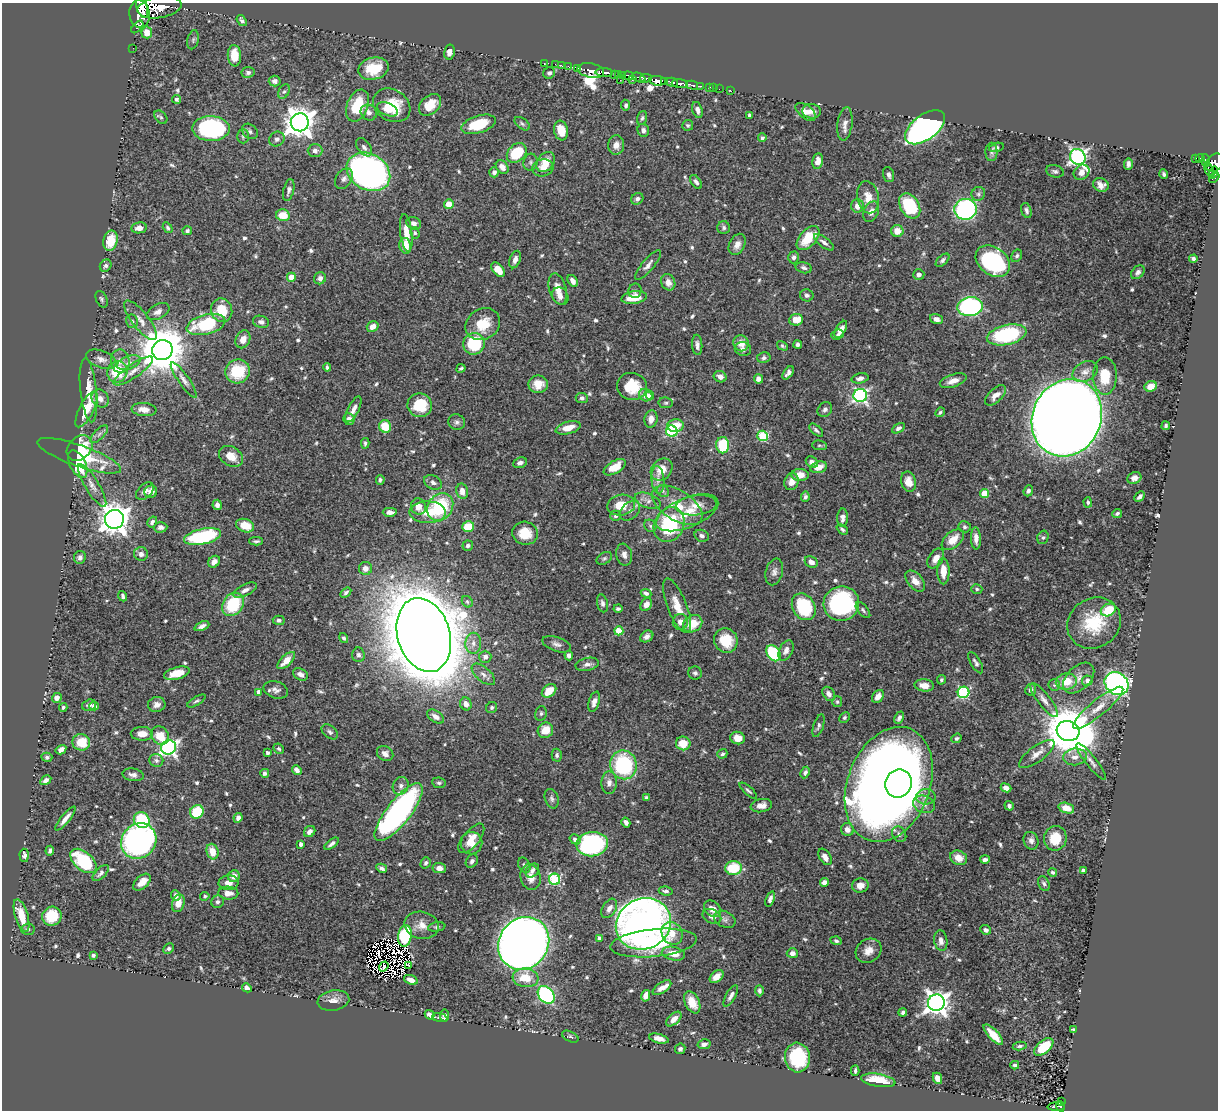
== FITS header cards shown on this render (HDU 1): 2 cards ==
NAXIS1  =                 1216
NAXIS2  =                 1108

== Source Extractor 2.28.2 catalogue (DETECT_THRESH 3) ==
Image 1216 x 1108 px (HDU 1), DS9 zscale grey, 1 PNG px = 1 image px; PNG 1220 x 1112 px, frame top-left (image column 1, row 1108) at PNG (2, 3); each listed source drawn as its Kron ellipse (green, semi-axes under 4 px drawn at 4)
Background 0.47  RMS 0.013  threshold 0.0388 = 3 sigma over >= 5 px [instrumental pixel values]
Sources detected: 667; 8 with non-positive FLUX_AUTO (blend fragments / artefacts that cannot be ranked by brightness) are neither listed nor drawn; of the other 659, the 500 brightest by FLUX_AUTO listed and drawn (159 fainter detections omitted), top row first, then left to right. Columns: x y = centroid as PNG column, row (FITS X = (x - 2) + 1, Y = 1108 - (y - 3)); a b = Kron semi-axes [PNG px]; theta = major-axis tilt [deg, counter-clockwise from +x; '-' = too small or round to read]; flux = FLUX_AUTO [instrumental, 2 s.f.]
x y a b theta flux
142 7 11 5 -72 1600
159 7 22 10 9 2800
140 14 14 10 -81 2100
242 20 6 3 -52 2.1
137 27 7 3 47 38
147 32 6 5 - 6.6
193 40 10 5 75 2.1
133 48 2 2 - 5.4
449 52 7 5 79 4.7
234 56 11 6 -86 17
544 63 2 2 - 11
555 64 2 2 - 4.5
562 66 3 2 - 12
568 66 3 2 - 11
578 68 4 3 - 24
373 69 15 11 13 26
591 71 13 7 -12 840
248 72 6 5 - 2.7
604 72 9 3 -3 650
549 73 6 5 - 2.2
615 74 4 3 - 61
618 74 4 2 - 67
622 75 4 3 - 78
629 76 5 3 - 510
639 78 7 4 -24 280
646 78 6 4 5 130
620 80 3 2 - 34
632 80 3 2 - 34
275 81 6 5 - 3.9
658 81 8 4 -4 1100
665 82 3 2 - 30
672 82 6 3 -15 230
680 84 8 4 -5 640
692 85 6 3 -14 150
700 86 3 2 - 44
710 87 3 3 - 39
714 88 2 2 - 6.6
719 89 2 2 - 9.5
284 91 8 5 60 2.2
731 91 3 2 - 8.4
176 99 4 4 - 2.3
392 105 20 15 -32 30
430 105 13 9 42 14
626 105 5 4 - 2
357 106 17 10 68 31
388 109 11 6 -21 7.9
697 110 8 5 -74 4.3
811 111 9 7 -6 5.5
369 112 8 7 - 4.5
806 112 12 6 -38 6.6
750 115 4 3 - 2.2
161 117 7 5 -48 1.7
642 118 7 4 74 1.8
300 122 9 9 - 1300
479 124 17 8 17 31
522 124 9 5 -38 1.9
845 124 16 7 82 5.7
688 125 5 5 - 1.6
925 127 23 12 36 400
211 128 19 12 -1 130
561 130 10 7 -79 14
643 130 6 5 - 3.5
250 131 9 6 -42 3.1
243 136 7 6 - 1.8
762 138 4 4 - 1.8
277 139 8 7 - 3.3
616 145 9 8 - 6.7
364 147 10 6 -52 3.5
996 147 7 3 14 1.8
315 151 7 6 - 3.6
991 152 9 6 -90 2.5
517 153 11 8 44 37
1078 157 8 7 - 320
1195 158 3 2 - 13
1200 158 4 3 - 130
818 161 8 5 79 6.1
1206 161 6 3 -84 140
531 162 8 7 - 2.6
546 162 11 8 53 14
1214 163 10 7 53 440
1128 164 6 4 87 2.7
502 167 7 5 -47 5.7
543 168 10 8 12 5.9
1209 170 7 3 -62 110
1055 171 9 6 -15 2.4
368 172 23 18 -30 500
494 172 5 5 - 3.8
1081 172 8 7 - 6.8
1213 173 6 3 72 68
1164 174 5 3 - 1.7
889 175 8 5 -73 3.1
1214 178 6 3 43 39
344 179 11 7 55 4.1
696 182 8 5 -52 2.3
1101 185 8 6 -24 5.4
289 190 11 5 77 3.1
978 194 7 6 - 2.2
868 197 16 11 -78 11
637 199 6 5 - 2.8
449 204 5 4 - 13
857 206 7 6 - 6.5
910 206 13 9 -59 52
966 209 11 10 - 180
1026 210 7 5 -72 2.6
871 212 11 7 66 5.9
283 215 7 6 - 16
414 223 7 6 - 3.8
139 228 8 5 10 5.7
168 228 6 4 -56 1.9
724 228 6 6 - 2.1
187 231 5 4 - 2.4
897 231 6 6 - 10
406 233 19 6 -83 13
415 233 6 4 -74 1.6
808 238 14 8 49 27
110 241 10 7 78 20
824 242 12 5 -36 3.5
737 244 11 7 63 6.1
405 246 8 5 -77 11
1017 256 6 5 - 1.9
794 257 6 5 - 2.6
515 259 9 5 71 4.5
1193 259 4 3 - 2.3
943 260 8 4 43 2.1
993 261 19 13 -36 120
648 265 18 6 50 4.6
106 266 6 5 - 2.5
804 268 8 5 -13 2.6
498 270 8 5 -50 14
1138 272 8 5 44 2.9
919 274 5 5 - 3.6
291 277 4 4 - 13
320 278 6 6 - 3.4
573 281 6 4 -59 4.7
668 282 8 7 - 5.7
558 289 16 8 -74 9.3
635 291 7 6 - 2.4
807 295 7 6 - 2.6
560 296 9 7 -54 5.1
634 297 13 6 8 18
102 299 9 5 -65 1.9
970 307 13 9 7 150
222 310 12 10 -68 23
158 312 12 7 27 5.5
936 319 7 4 -17 4.2
140 320 24 8 -52 8.6
796 320 7 5 5 12
132 321 7 6 - 2.1
261 322 8 6 -16 3.2
206 324 20 9 14 58
483 324 18 15 32 24
373 327 6 5 - 6.5
841 329 9 5 60 5.7
838 335 6 5 - 2.1
1007 335 20 10 13 90
243 339 9 7 65 7.2
741 343 8 7 - 8.7
474 344 11 10 - 48
798 344 4 4 - 2.6
697 345 10 5 -86 3.6
782 346 6 4 -30 1.6
743 349 8 7 - 2.9
162 350 10 10 - 4200
764 358 7 5 12 2.5
101 359 16 8 -20 5.9
120 361 12 9 -83 6
129 363 12 6 19 5
327 367 4 3 - 1.8
461 368 5 3 - 1.6
133 371 23 6 35 9.9
238 371 12 11 - 36
117 372 11 10 - 38
1085 372 13 9 28 6.6
788 373 8 4 54 3.5
1105 376 18 12 -89 22
720 377 6 5 - 4.8
860 378 8 5 13 3.6
758 379 4 4 - 4.2
184 380 21 5 -55 5.1
953 381 14 6 18 6.9
538 384 9 9 - 12
632 386 15 13 -13 29
1151 386 6 5 - 9.4
88 390 32 8 -84 15
646 395 7 6 - 8.6
860 395 6 6 - 210
995 395 13 6 44 7
650 396 4 4 - 4.4
582 398 6 5 - 2.2
100 399 9 8 - 5.5
666 403 7 5 -11 1.8
420 405 12 12 - 31
87 409 20 7 63 19
144 409 12 6 -5 8.1
353 409 14 5 63 5.7
825 410 8 6 48 2.7
940 412 5 4 - 1.7
1067 418 39 34 65 3500
349 419 6 5 - 4.2
651 419 9 6 81 5.9
457 422 8 7 - 2.9
385 426 6 6 - 21
675 426 8 6 6 14
1166 426 4 3 - 1.7
568 428 13 6 15 11
898 428 7 4 30 2.3
816 430 8 4 -43 2.1
672 431 6 5 - 98
99 434 11 5 45 3.1
763 436 5 5 - 58
365 443 5 3 - 1.9
723 445 8 6 -88 49
819 445 7 5 -5 1.7
80 448 14 11 42 34
79 456 44 10 -19 41
231 456 13 9 -32 10
812 462 6 5 - 4
520 463 7 5 23 3
78 464 15 8 -64 30
615 467 12 6 30 17
818 467 8 5 14 9.3
662 469 12 9 47 13
800 475 8 6 -4 9.3
1134 478 7 6 - 4.4
380 480 5 4 - 1.9
658 480 14 6 -85 5.5
433 482 9 6 -29 3.7
791 482 8 7 - 6.7
908 482 10 7 -75 8.6
92 485 25 7 -59 7.6
145 491 10 6 44 4.3
462 491 7 6 - 7.2
663 491 6 5 - 2
1028 491 5 4 - 2.5
151 492 6 6 - 7
984 493 4 4 - 25
805 497 5 4 - 2.1
1140 497 6 3 45 3
648 501 13 7 -20 5
1088 502 5 4 - 2
217 505 5 4 - 3.4
621 505 14 10 9 18
677 505 28 15 -32 23
696 505 20 10 6 9.4
418 507 8 7 - 7.6
440 507 14 12 54 56
630 511 11 8 42 4.7
390 512 7 4 -1 4.6
428 512 18 11 -1 16
687 513 33 14 22 25
1117 513 5 4 - 1.9
616 516 5 5 - 1.8
842 518 9 5 88 4.1
114 519 9 9 - 1300
152 522 6 4 58 2.3
669 525 18 15 63 65
245 526 9 6 -19 15
650 526 7 5 -48 2
161 527 7 5 3 3.5
468 527 6 5 - 30
965 527 6 5 - 2.2
842 529 6 4 -40 1.9
525 533 13 11 -15 17
702 536 7 6 - 2.9
202 537 19 7 12 88
1043 537 7 5 74 1.9
976 538 11 5 -87 6.3
953 540 13 8 41 12
256 541 6 3 1 1.8
468 546 5 5 - 2.4
141 554 7 6 - 4.2
624 555 11 8 -79 4.4
80 557 6 6 - 2.6
604 558 8 5 31 1.9
936 558 11 7 56 7.6
214 562 6 5 - 6
811 562 7 5 -30 5.3
365 568 6 6 - 4.5
943 571 13 6 -89 13
774 572 14 8 75 4.6
915 581 12 7 -50 7.6
977 589 5 4 - 1.6
245 590 13 6 27 4.9
346 592 6 4 35 2.1
646 593 5 4 - 2.5
123 596 5 3 - 1.8
467 602 6 5 - 1.7
602 603 9 5 -76 3
841 603 18 17 - 140
233 604 12 10 54 49
646 605 7 5 54 5.8
677 606 29 9 -68 16
804 607 14 11 -58 60
618 609 4 3 - 1.9
863 610 9 5 -50 2
1108 610 8 6 26 24
279 620 6 4 -4 2.3
680 622 8 7 - 6.3
1094 623 28 24 35 42
693 624 10 8 33 19
202 626 8 4 23 3.7
619 631 4 4 - 23
424 635 38 26 -74 6200
647 636 7 5 32 3.6
344 638 5 4 - 1.7
726 640 12 11 - 26
473 643 10 8 87 5.3
557 644 15 7 -19 4.4
786 650 11 6 64 4.9
773 653 9 6 -56 57
358 655 7 6 - 2.5
569 655 5 4 - 3.1
485 657 6 6 - 3.8
286 661 11 5 44 10
976 663 12 5 -60 2.7
587 664 12 6 11 4
177 673 13 6 15 13
695 673 7 6 - 2.6
300 674 8 5 -30 4
483 674 14 7 -41 4.6
1079 678 18 11 44 10
941 680 5 4 - 1.6
1066 681 10 8 11 20
1087 681 5 5 - 4.8
1117 683 13 11 -41 310
924 685 10 6 -5 8.1
1054 685 6 5 - 2
276 690 12 8 -17 4.5
1031 690 6 5 - 2.9
549 691 8 5 39 16
259 692 4 4 - 5.7
964 692 6 5 - 100
829 694 8 5 -54 4.5
878 696 7 5 52 6.2
57 698 5 4 - 5.3
1044 700 21 6 -52 6.5
196 701 10 4 31 1.8
594 702 10 5 73 5.4
837 702 5 5 - 1.6
466 704 6 5 - 5.6
89 705 7 5 17 2.3
157 705 8 7 - 4.6
94 706 4 4 - 4.6
63 707 4 4 - 1.7
492 708 6 5 - 1.8
1098 708 32 8 39 13
541 713 7 5 76 2
436 717 9 5 -34 5
844 718 5 4 - 1.7
899 718 6 4 65 2.5
819 726 12 5 71 2.7
545 730 8 7 - 14
1068 731 11 10 - 5100
330 732 9 6 -39 2.6
142 734 11 7 -2 8.4
160 735 10 8 -45 16
737 738 7 6 - 8.2
956 738 5 4 - 1.9
81 742 9 8 - 22
683 743 7 7 - 16
169 747 7 7 - 290
279 749 5 4 - 1.8
61 750 5 4 - 4.8
268 753 4 3 - 2.1
385 753 8 7 - 3.8
722 754 5 4 - 1.7
1037 754 21 8 36 7.7
557 755 6 5 - 2.1
47 757 5 4 - 2.1
1075 757 12 8 8 6.5
156 760 7 6 - 2.8
1091 762 23 5 -51 5
623 765 14 13 - 82
297 770 5 4 - 4.1
805 772 6 4 64 2.2
265 773 4 4 - 2.3
133 775 11 6 -10 3.7
46 780 6 4 31 3.6
439 783 7 5 -8 1.9
609 783 11 7 88 4.5
889 784 59 41 69 1600
898 784 14 13 - 480
401 786 9 7 63 3.7
1006 788 5 4 - 4
748 791 11 4 -42 2.1
926 797 10 7 0 4.2
647 798 4 3 - 2.2
552 799 10 6 -70 2.7
924 804 11 8 -22 5
761 806 11 6 9 6.2
1009 806 5 4 - 2.4
1066 808 8 5 -19 9.9
197 812 7 6 - 38
399 812 35 12 52 270
238 818 5 4 - 3.8
65 819 15 4 51 5.6
142 820 8 7 - 50
626 822 5 4 - 4.1
847 829 6 6 - 4.9
310 832 6 5 - 3.9
899 834 8 6 -55 3.3
471 838 18 8 50 10
1055 838 12 11 - 20
575 839 6 4 -34 2.8
139 841 19 16 44 290
1031 841 9 7 -68 3.8
472 843 11 10 - 8.3
301 844 4 3 - 2.7
332 844 8 4 38 3.2
592 844 16 12 8 150
50 851 5 3 - 1.8
212 852 8 6 -73 12
24 855 6 4 -87 2.9
825 857 9 5 -59 5
959 858 8 7 - 9.7
985 860 5 3 - 2.9
83 861 15 9 -40 56
472 861 7 5 56 2.8
426 863 6 5 - 2.2
524 865 8 5 -63 2
382 868 5 4 - 2.2
439 868 7 5 -8 5.6
734 868 8 7 - 33
532 870 8 6 48 3.1
1083 870 4 3 - 1.8
1053 872 4 4 - 1.8
101 873 10 5 46 3.1
234 876 6 5 - 5.8
530 877 13 10 -74 9.3
555 879 6 5 - 83
142 882 10 6 43 8.6
824 882 4 4 - 4.2
229 883 10 7 3 6.4
1044 883 8 5 -68 2.2
860 885 8 7 - 7.4
666 891 7 4 -7 2.5
228 893 10 6 -2 6.9
176 896 5 4 - 3.4
205 896 5 4 - 1.9
770 899 8 4 69 3.6
218 902 6 6 - 2.4
178 903 9 6 73 8.9
609 908 10 6 58 5.8
712 909 9 7 -42 5.9
21 916 17 6 -72 18
52 916 10 9 - 26
712 916 10 7 -28 4.8
725 919 11 8 -24 4
643 924 28 25 27 650
422 925 17 13 -12 11
437 927 9 4 10 1.9
28 929 7 5 6 1.8
986 930 5 4 - 3.1
672 933 12 10 -60 17
405 936 11 7 81 60
599 938 4 4 - 4.8
836 941 5 4 - 1.9
941 941 10 6 -81 5.3
524 943 27 24 52 1500
654 943 43 14 5 53
169 948 6 4 44 1.7
868 951 13 11 37 9.3
792 953 5 5 - 4.2
673 954 12 6 -13 13
93 955 4 3 - 2.4
409 965 4 3 - 2.7
384 967 5 3 - 2.7
717 976 8 5 41 7
526 978 13 9 -7 19
411 980 7 4 -20 6
247 988 5 4 - 3
662 988 11 5 35 6.4
759 991 5 4 - 2.2
546 995 10 7 -50 160
646 996 6 4 77 6.9
731 996 12 4 60 3.5
333 1000 16 10 10 7.5
692 1002 12 7 -64 11
936 1003 8 8 - 740
903 1012 4 4 - 2.3
429 1015 5 4 - 3
444 1016 6 4 84 2.7
440 1018 7 3 -8 1.6
674 1019 9 5 44 5.5
1073 1029 4 3 - 1.8
993 1035 13 5 -47 13
570 1037 9 5 -25 1.9
659 1039 10 4 -14 5.8
704 1044 6 5 - 3.3
1020 1046 7 4 10 1.7
1044 1047 11 6 40 30
680 1049 5 5 - 2.5
797 1057 15 12 -84 53
1015 1065 4 3 - 1.9
855 1071 5 3 - 1.8
937 1078 6 4 -64 5.7
878 1080 17 6 -9 18
1062 1101 4 2 - 7.2
1060 1106 5 3 - 54
1056 1107 9 3 2 90
At the frame edge (FLAGS 8, measured only in part): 2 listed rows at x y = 142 7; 1214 163
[159 fainter detections neither listed nor drawn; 8 non-positive-flux detections neither listed nor drawn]